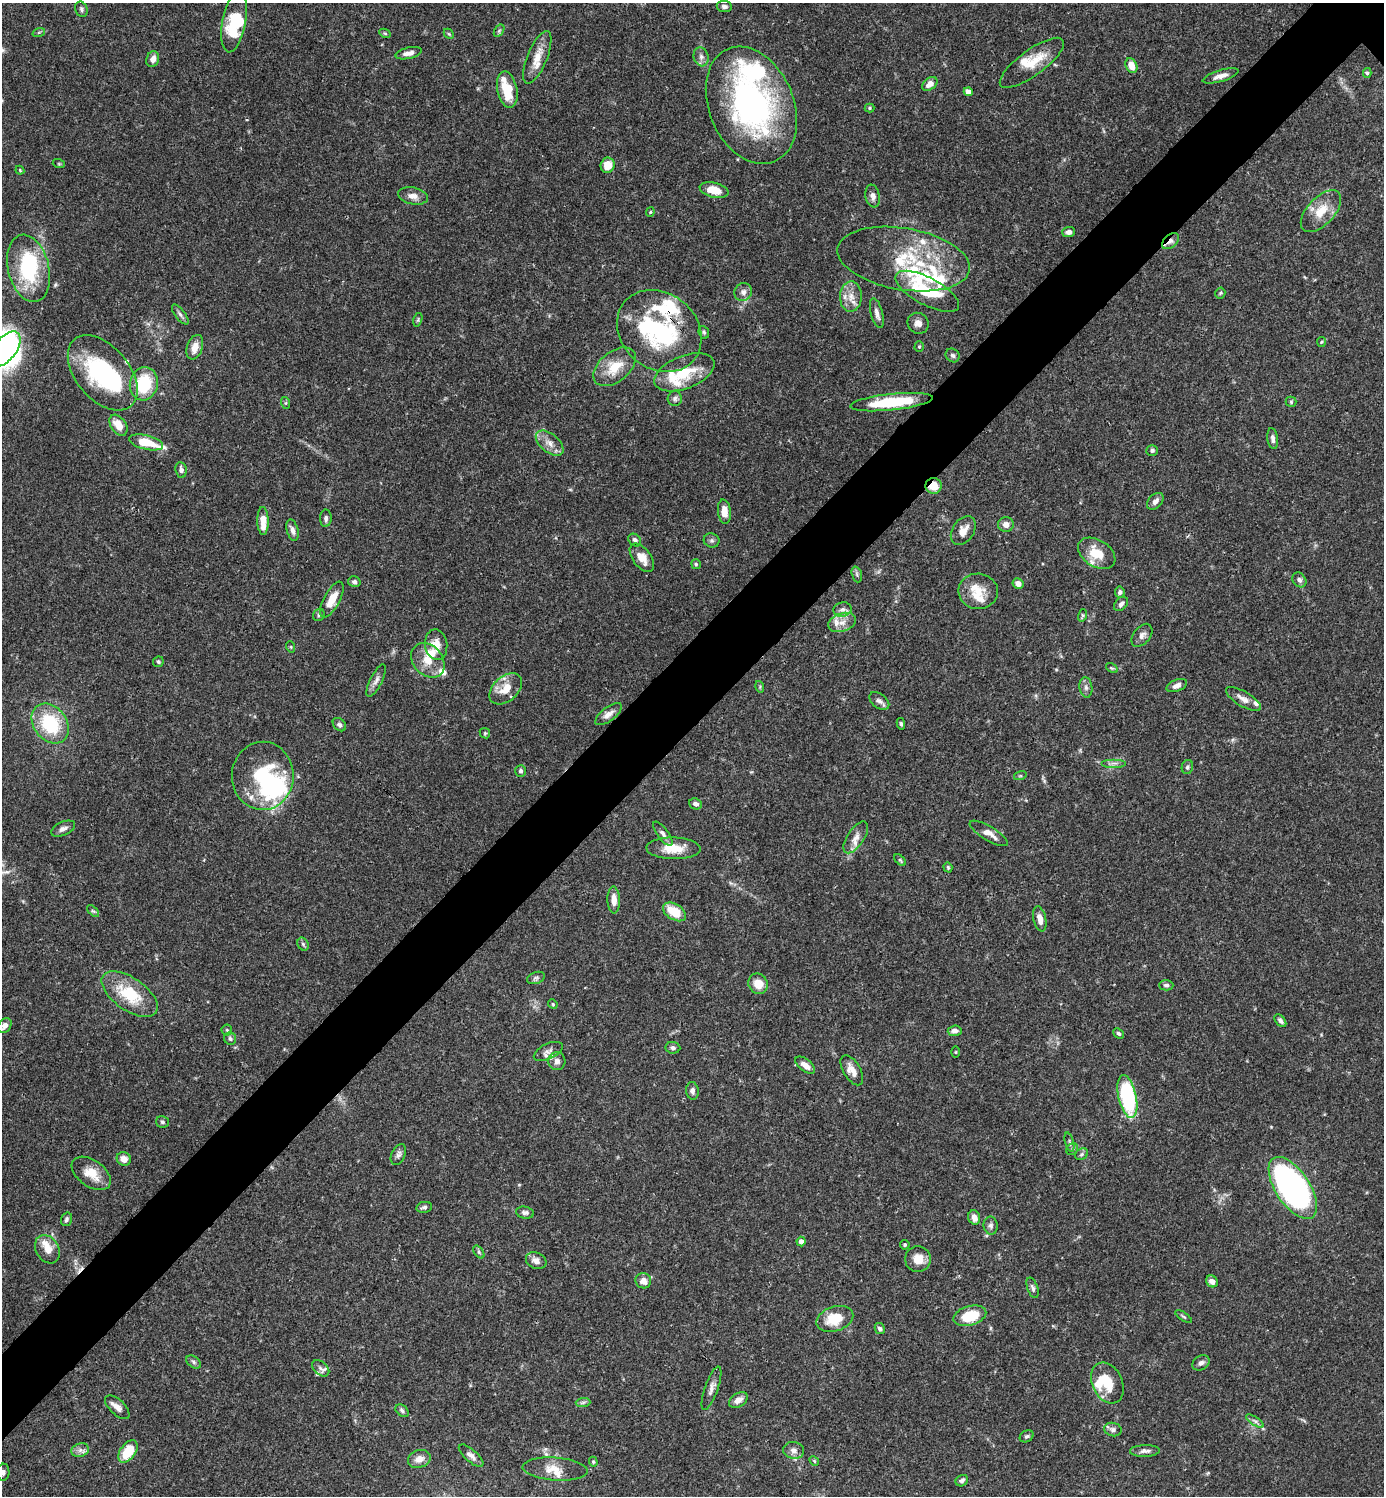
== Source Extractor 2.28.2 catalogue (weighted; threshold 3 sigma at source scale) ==
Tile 7 of 4 x 4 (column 3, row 2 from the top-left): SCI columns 3062-4443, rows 2991-4484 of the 5982 x 5983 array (HDU 1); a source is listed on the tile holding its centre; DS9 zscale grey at full resolution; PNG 1386 x 1498 px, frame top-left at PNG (2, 3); each listed source drawn as its Kron ellipse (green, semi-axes under 4 px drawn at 4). Shown black and unused: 6% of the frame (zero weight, under 3 of 4 exposures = <1% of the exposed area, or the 3 px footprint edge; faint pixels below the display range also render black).
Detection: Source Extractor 2.28.2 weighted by HDU 2 'WHT'; one run over the whole footprint, this tile lists its part. Background 0.0643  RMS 0.0032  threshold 0.0143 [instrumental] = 3 sigma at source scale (4.5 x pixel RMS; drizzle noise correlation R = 1.50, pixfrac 1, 0.05/0.05 arcsec/px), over >= 5 px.
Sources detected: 226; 9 inside a brighter object's white glare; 1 cosmic-ray / hot-pixel residue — neither listed nor drawn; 26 inside a brighter listed object's ellipse — not listed separately; the other 190 listed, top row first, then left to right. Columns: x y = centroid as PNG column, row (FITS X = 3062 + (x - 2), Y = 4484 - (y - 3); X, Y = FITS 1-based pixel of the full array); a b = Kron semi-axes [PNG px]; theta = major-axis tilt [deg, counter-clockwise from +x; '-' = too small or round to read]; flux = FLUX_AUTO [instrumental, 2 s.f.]
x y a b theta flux
724 6 8 5 -6 0.89
81 9 8 6 -68 0.74
234 21 31 11 79 13
499 31 7 4 56 0.52
39 32 6 4 19 0.46
385 33 6 4 -29 0.43
449 34 6 4 -44 0.38
409 53 13 5 13 1.8
537 57 28 10 68 5
701 57 9 7 -74 1.4
153 59 8 6 71 2.1
1032 63 38 13 36 8
1131 66 8 5 -67 3.2
1367 73 5 4 - 0.47
1221 76 18 5 16 2.1
930 84 8 5 38 2.4
507 90 18 10 -78 8.9
968 92 4 4 - 2.6
751 105 61 42 -67 85
869 108 5 4 - 0.39
59 164 6 4 -18 0.34
608 165 8 7 - 4.1
20 170 4 3 - 0.34
714 190 14 7 -13 5.5
413 196 15 8 -11 2.4
873 196 11 7 -80 1.6
1321 211 26 13 47 6.8
650 212 4 4 - 0.35
1069 232 6 5 - 1.4
1170 241 10 6 41 2.1
903 259 67 31 -9 26
29 268 34 20 -76 25
927 291 35 13 -28 17
743 292 9 8 - 1.6
1220 293 5 5 - 0.42
851 297 15 11 88 3.7
877 313 15 6 -76 1.7
180 314 12 5 -52 1.1
418 320 7 4 75 0.44
918 323 11 10 - 2
659 331 45 38 -40 39
704 332 6 5 - 0.55
1321 342 5 4 - 0.36
195 347 13 7 70 3.2
919 347 5 4 - 0.39
5 349 21 11 51 36
953 355 7 6 - 0.83
615 367 24 15 39 7.8
684 372 32 16 21 12
103 373 44 26 -50 33
144 384 17 14 77 14
675 399 7 7 - 1
891 402 41 8 6 19
1291 402 5 5 - 0.47
286 403 6 4 -72 0.4
118 425 11 7 -55 4.4
1273 439 10 5 -82 1.2
146 442 17 7 -14 8.6
550 443 16 9 -40 2.9
1152 451 6 5 - 0.76
181 470 8 5 -81 1.2
934 486 8 8 - 4.5
1155 501 10 6 46 1.6
724 512 12 6 -83 3.4
326 518 9 6 88 0.95
263 521 14 5 -89 4.6
1006 525 8 7 - 1.9
292 530 11 5 -75 1.6
963 530 16 10 56 3.1
635 540 7 5 -45 1
712 540 8 7 - 0.82
1097 553 20 13 -32 7.5
642 558 16 9 -53 3.6
696 564 5 4 - 0.45
857 574 8 5 -72 0.66
1299 580 8 6 -51 1.1
354 582 6 5 - 0.81
1018 583 5 5 - 2.1
978 591 20 17 -4 5.8
1120 592 5 5 - 0.79
332 599 20 8 62 5.5
1121 604 8 6 46 1
842 609 9 7 11 1.3
319 615 6 5 - 0.59
1083 615 6 4 74 0.46
842 622 14 9 19 2.8
1142 635 13 8 51 1.6
436 645 15 11 -81 4
291 647 6 3 -72 0.36
428 660 19 14 -49 5.6
158 662 5 5 - 0.56
1112 668 6 4 -33 0.5
376 681 18 6 64 1.7
1177 685 11 5 22 1.7
760 687 6 4 -74 0.38
1086 687 10 6 -83 1.2
506 689 19 12 42 5.4
1243 699 20 7 -31 2.4
879 701 11 7 -37 1.5
608 714 16 7 37 2.2
50 724 22 16 -52 20
901 724 6 4 -80 0.56
339 725 7 5 -43 0.77
485 733 5 5 - 0.43
1114 763 12 2 0 0.83
1187 767 7 5 78 0.71
520 771 6 5 - 0.71
263 776 34 31 89 25
1020 776 6 4 17 0.45
696 804 6 5 - 1.1
63 829 13 7 23 1.5
989 833 22 7 -31 3.1
663 834 14 5 -54 1.4
856 837 18 8 56 2.6
673 848 27 11 -1 6.5
900 860 7 4 -44 0.48
948 867 5 4 - 0.43
614 900 13 6 -88 3.2
93 911 7 4 -43 0.51
674 912 13 7 -32 8
1040 919 13 6 -78 2.6
303 944 7 5 -62 0.63
536 978 9 5 19 0.83
758 984 10 9 - 4.6
1166 985 7 5 1 0.89
130 994 32 16 -35 14
553 1004 5 4 - 0.37
1280 1021 7 4 -51 0.96
5 1026 8 6 51 2
227 1030 5 5 - 0.44
955 1031 7 5 6 1.4
1119 1033 6 4 -44 0.61
230 1039 6 6 - 0.77
673 1048 7 5 -6 1
548 1051 15 7 25 1.7
956 1052 5 3 - 0.3
557 1061 9 8 - 1.5
805 1065 11 6 -38 2.4
852 1070 17 8 -59 2.9
692 1091 9 6 -84 1.1
1127 1096 22 9 -77 34
162 1122 6 5 - 0.64
1069 1142 10 3 -75 0.58
1072 1149 6 5 - 0.59
1082 1154 7 5 36 0.65
398 1155 11 7 64 1.1
124 1159 7 6 - 2.4
91 1173 22 13 -35 5.8
1293 1188 35 17 -57 130
424 1207 8 5 11 0.85
525 1213 9 6 -11 0.94
974 1217 7 6 - 2.4
66 1219 7 5 72 0.73
991 1225 9 7 -80 1
801 1242 5 4 - 1.7
905 1245 5 4 - 0.5
47 1249 15 11 -58 3.7
479 1252 7 4 -54 0.54
918 1259 13 13 - 4
536 1261 11 8 -26 2
643 1281 8 7 - 2.2
1212 1281 6 5 - 1.6
1033 1288 11 5 -70 0.9
970 1316 17 9 16 9.7
1184 1317 9 3 -35 0.49
835 1319 19 12 18 8.7
880 1329 5 4 - 0.84
194 1362 8 5 -37 0.7
1201 1363 9 7 31 1.3
321 1368 10 6 -41 1.3
1107 1383 21 15 -65 7.5
711 1388 23 6 71 2.1
738 1400 10 6 34 1.9
583 1402 7 4 2 0.71
117 1407 15 7 -43 2
402 1411 7 5 -39 0.79
1255 1421 10 4 -33 0.91
1113 1429 9 6 -14 1.1
1027 1436 7 5 30 0.7
80 1450 9 6 19 1.4
794 1450 10 8 -9 1.6
128 1451 13 7 54 9.3
1145 1451 15 6 2 1.4
471 1456 15 6 -41 1.7
419 1459 11 8 18 2.9
814 1461 5 4 - 0.38
593 1462 5 4 - 0.44
555 1469 32 11 -4 5.4
3 1472 8 6 85 1
962 1481 6 5 - 0.98
Overlapping masked pixels (flux is a lower limit): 3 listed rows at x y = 1170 241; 659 331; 934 486
Isophote crosses this tile's border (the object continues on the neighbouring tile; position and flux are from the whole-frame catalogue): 2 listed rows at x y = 5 349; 5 1026